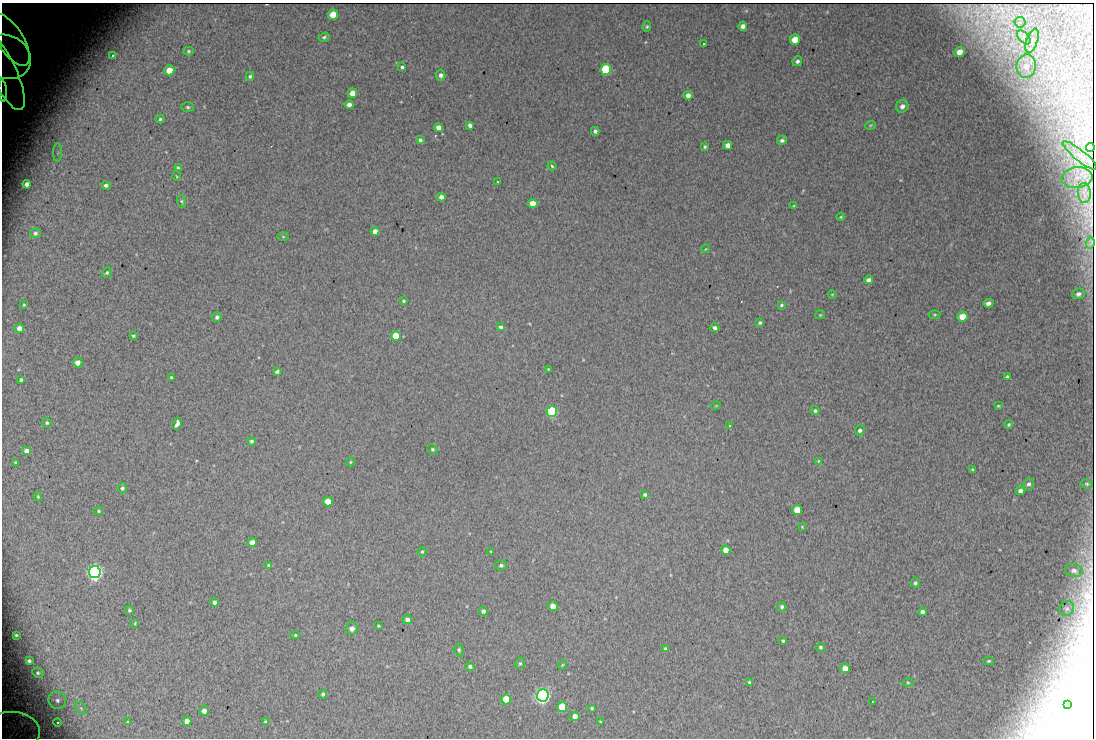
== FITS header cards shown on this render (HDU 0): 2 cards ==
NAXIS1  =                 1092
NAXIS2  =                  736

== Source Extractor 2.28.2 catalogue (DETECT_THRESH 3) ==
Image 1092 x 736 px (HDU 0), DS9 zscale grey, 1 PNG px = 1 image px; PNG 1096 x 740 px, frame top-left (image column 1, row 736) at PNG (2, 3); each listed source drawn as its Kron ellipse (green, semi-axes under 4 px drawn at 4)
Background 979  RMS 17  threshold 51.7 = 3 sigma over >= 5 px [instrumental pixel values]
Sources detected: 170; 10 with non-positive FLUX_AUTO (blend fragments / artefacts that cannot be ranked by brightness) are neither listed nor drawn; the other 160 listed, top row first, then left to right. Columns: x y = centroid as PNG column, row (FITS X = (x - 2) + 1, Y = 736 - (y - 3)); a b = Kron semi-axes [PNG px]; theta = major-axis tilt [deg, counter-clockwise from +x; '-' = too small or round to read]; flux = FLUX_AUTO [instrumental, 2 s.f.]
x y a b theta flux
333 15 5 5 - 23000
1020 22 5 5 - 2300
743 26 4 4 - 5000
647 27 5 4 - 1700
324 37 5 4 - 2100
1024 37 8 5 -45 3900
10 40 29 13 -58 33000
795 40 5 5 - 16000
1032 41 13 5 71 5700
703 44 3 2 - 960
188 51 5 4 - 1600
959 52 5 5 - 6700
113 55 2 2 - 880
6 57 25 21 -24 40000
797 61 5 4 - 2900
1026 66 12 10 83 9400
402 67 3 3 - 4400
606 69 5 5 - 110000
169 70 5 5 - 19000
4 73 41 12 -65 34000
441 75 5 4 - 3800
250 76 4 4 - 1900
3 91 11 4 -86 3700
352 93 5 5 - 12000
688 95 4 4 - 6300
349 105 4 4 - 5400
902 106 6 5 - 4100
188 107 6 5 - 2100
160 119 4 4 - 1800
470 125 4 4 - 3800
870 125 5 3 - 1200
438 128 4 4 - 8400
595 131 4 4 - 3300
420 140 4 4 - 2400
782 140 5 4 - 2700
728 145 4 4 - 7200
705 147 4 4 - 1900
1090 148 4 2 - 1600
58 153 9 4 89 3500
1080 155 21 5 -39 1400
552 166 4 3 - 1500
178 168 4 3 - 1900
176 176 5 3 - 1000
1077 177 15 10 6 18000
497 182 3 2 - 1200
27 184 4 4 - 4800
106 185 5 4 - 2900
1084 193 10 6 -84 8700
441 197 4 4 - 5600
181 201 6 4 -73 1700
533 203 5 4 - 14000
794 206 3 3 - 1000
841 217 4 3 - 1300
375 231 4 4 - 8300
35 233 5 5 - 2400
283 237 6 4 -2 1200
1090 243 6 2 74 2000
705 249 4 2 - 790
107 272 5 4 - 1800
868 280 4 4 - 4600
832 294 4 3 - 870
1078 294 6 5 - 3100
403 301 3 3 - 1600
988 303 5 4 - 4300
24 305 3 3 - 1100
781 305 4 3 - 1700
820 315 4 4 - 1200
934 315 6 4 7 1400
962 316 5 5 - 16000
217 317 4 4 - 3100
760 323 4 4 - 2000
501 327 4 4 - 2600
19 328 5 4 - 7600
715 328 4 4 - 3200
133 336 3 3 - 1500
396 336 5 5 - 27000
78 363 5 4 - 9300
548 369 3 3 - 910
277 371 4 3 - 2700
171 377 3 3 - 1600
1007 377 4 3 - 1800
21 380 3 3 - 1700
716 406 5 3 - 850
998 406 3 3 - 1100
552 411 5 5 - 180000
815 411 4 4 - 2400
47 423 5 4 - 1900
177 424 6 4 61 12000
729 425 3 2 - 2500
1009 425 4 4 - 1500
860 430 5 5 - 3000
251 441 4 4 - 2300
432 449 5 5 - 1700
26 451 5 4 - 5400
818 461 3 3 - 1200
350 462 4 4 - 1100
16 463 4 4 - 1900
973 470 3 3 - 1800
1029 484 6 5 - 2900
1087 484 6 4 -14 1700
122 488 5 4 - 2400
1020 491 4 4 - 3700
645 495 4 3 - 2200
38 496 5 4 - 1500
328 502 5 4 - 15000
797 510 5 5 - 24000
98 511 4 4 - 1600
802 527 4 3 - 1000
252 542 5 4 - 8300
726 550 5 4 - 11000
491 551 3 3 - 1100
422 552 5 3 - 1300
269 565 4 3 - 2000
501 565 6 5 - 2300
1074 571 9 6 -8 3800
95 572 6 6 - 800000
915 583 5 4 - 2100
214 602 4 4 - 3300
553 606 5 5 - 12000
782 607 5 4 - 2700
1067 608 8 7 - 2900
129 610 4 4 - 1800
483 611 4 4 - 3700
922 612 4 4 - 3900
407 619 5 4 - 5200
135 623 4 4 - 1200
378 626 3 3 - 1200
352 629 6 6 - 5800
16 635 2 2 - 860
295 635 5 4 - 1500
783 641 4 3 - 1500
821 647 4 4 - 1800
665 648 3 3 - 1900
459 650 6 4 -82 2000
29 661 4 4 - 2600
989 661 5 4 - 1600
520 663 6 4 73 1800
562 665 4 3 - 880
470 666 5 4 - 2600
845 668 5 5 - 10000
38 673 6 5 - 2400
749 682 3 3 - 1700
908 683 5 3 - 1200
323 694 4 4 - 2600
543 695 6 6 - 740000
506 699 5 5 - 36000
57 700 9 8 - 7000
872 701 3 2 - 1100
1067 704 3 3 - 2500
562 707 5 5 - 38000
81 708 7 4 -46 2500
592 708 3 3 - 1500
204 711 5 5 - 5600
575 716 4 4 - 9200
187 721 5 4 - 8300
57 722 4 4 - 1800
128 722 3 2 - 1000
265 722 4 4 - 1800
600 722 3 2 - 1100
10 734 30 22 6 31000
At the frame edge (FLAGS 8, measured only in part): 3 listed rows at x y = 6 57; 3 91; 10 734
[10 non-positive-flux detections neither listed nor drawn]